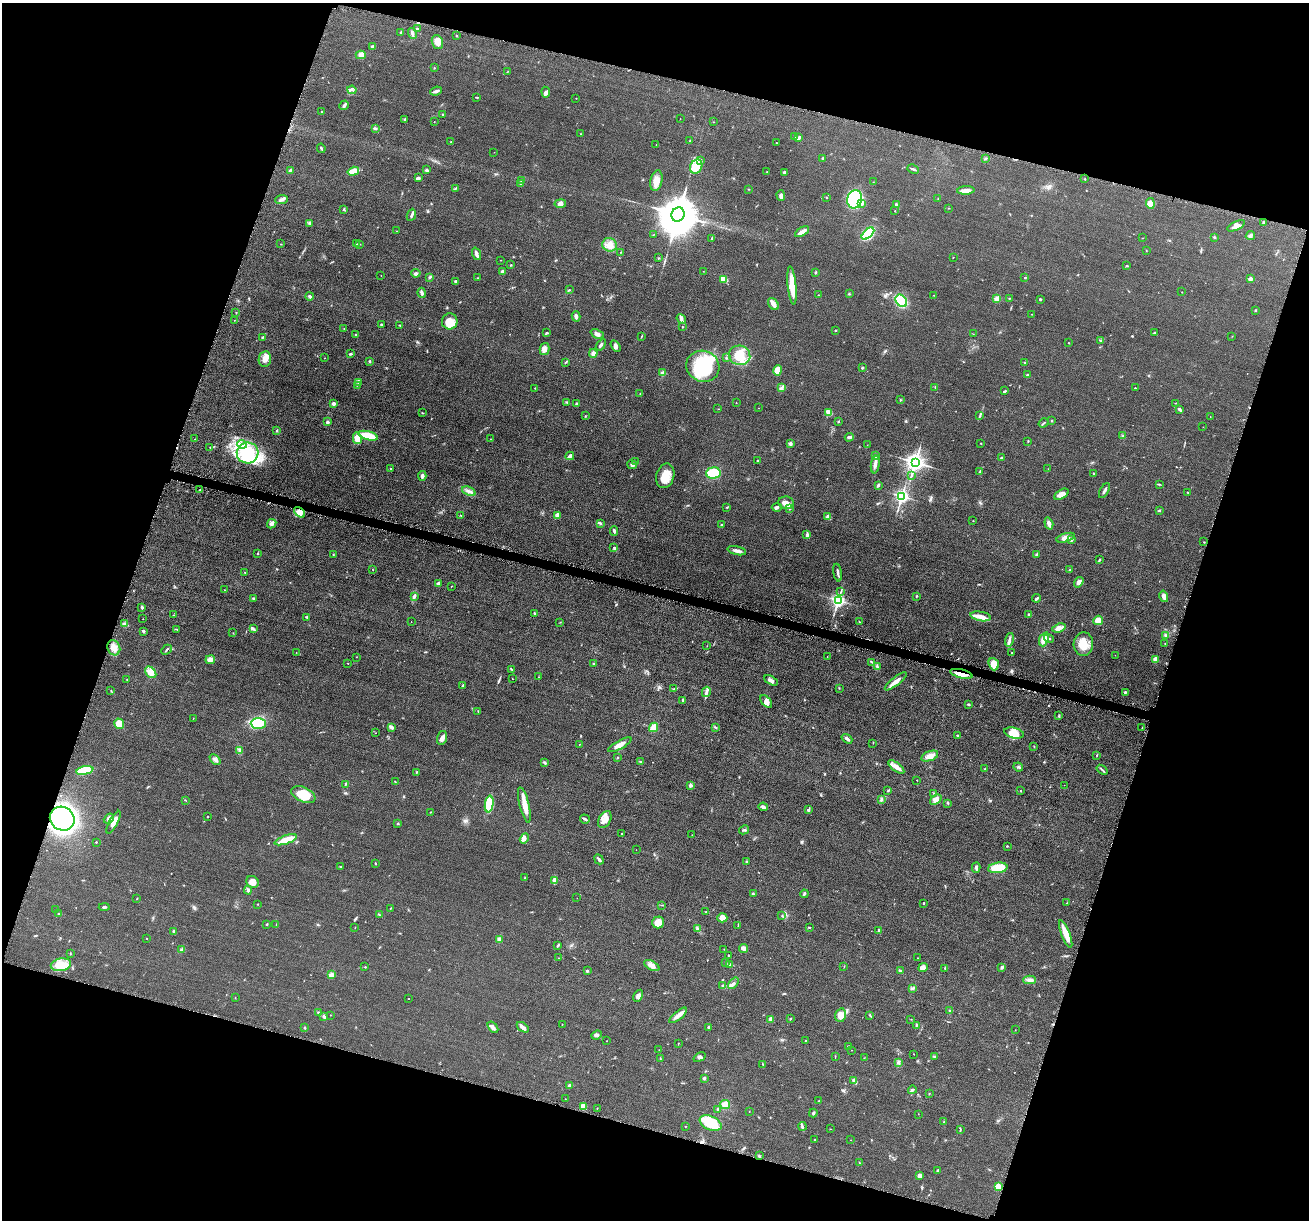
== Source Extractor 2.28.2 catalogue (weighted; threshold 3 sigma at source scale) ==
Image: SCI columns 16-5240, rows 138-5009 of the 5255 x 5272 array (HDU 1 of 3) = the unmasked area's bounding box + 8 px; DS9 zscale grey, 4 x 4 block average (1 PNG px = mean of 4 x 4 image px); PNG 1311 x 1222 px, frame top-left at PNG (2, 3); each listed source drawn as its Kron ellipse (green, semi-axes under 4 px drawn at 4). Shown black and unused: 35% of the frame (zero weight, under 4 of 8 exposures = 1% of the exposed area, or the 3 px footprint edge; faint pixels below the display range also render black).
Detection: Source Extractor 2.28.2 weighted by HDU 2 'WHT'. Background 0.0528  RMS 0.0086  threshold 0.035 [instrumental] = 3 sigma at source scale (4.09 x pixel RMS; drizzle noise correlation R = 1.36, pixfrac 0.8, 0.05/0.05 arcsec/px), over >= 5 px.
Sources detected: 535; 1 too faint to see at this stretch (4 x 4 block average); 3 inside a brighter object's white glare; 4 cosmic-ray / hot-pixel residue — neither listed nor drawn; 7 coinciding with a brighter row at this scale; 22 inside a brighter listed object's ellipse — not listed separately; the other 498 listed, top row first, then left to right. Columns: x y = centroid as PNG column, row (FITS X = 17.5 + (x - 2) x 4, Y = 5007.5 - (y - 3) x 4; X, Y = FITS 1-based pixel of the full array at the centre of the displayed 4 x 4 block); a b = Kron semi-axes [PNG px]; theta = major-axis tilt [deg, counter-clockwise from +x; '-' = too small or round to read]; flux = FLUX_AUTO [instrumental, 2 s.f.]
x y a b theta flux
417 29 2 2 - 7.6
401 32 3 2 - 7.3
412 34 6 2 -73 11
456 36 2 2 - 3
437 42 7 5 -71 35
373 47 3 3 - 9.3
361 55 5 3 - 21
434 68 2 2 - 2.3
507 72 3 2 - 1.8
352 90 4 2 - 6.4
436 91 6 2 21 15
546 92 5 3 - 9.8
477 97 4 2 - 3.5
576 98 2 2 - 2.1
344 105 5 3 - 12
321 112 2 2 - 2.5
443 114 2 2 - 3.5
405 119 3 2 - 5.5
680 119 2 2 - 1.2
434 122 2 2 - 1.5
713 122 2 2 - 1.3
375 128 2 2 - 2.5
581 134 2 2 - 2.5
795 136 3 2 - 10
799 138 4 2 - 11
690 141 2 2 - 2.9
451 142 2 2 - 1.8
776 143 2 2 - 1.2
656 145 2 2 - 1.7
321 148 5 2 - 6.2
494 152 2 2 - 0.78
823 158 2 2 - 15
985 158 3 2 - 4.2
701 161 2 2 - 4.1
696 167 7 5 58 66
913 169 6 2 -26 7.8
290 170 4 2 - 8.1
427 170 2 2 - 38
353 171 6 3 17 77
767 171 2 2 - 4.1
784 172 2 2 - 26
418 178 4 3 - 7.5
1085 179 2 2 - 2.6
521 180 3 2 - 2.6
656 181 10 6 77 38
873 182 2 2 - 1.4
521 184 3 2 - 11
455 188 3 2 - 3.8
748 189 2 2 - 2.1
966 190 8 3 3 32
781 195 5 4 - 12
826 197 2 2 - 2.4
282 199 6 3 5 12
855 199 9 7 73 370
938 199 2 2 - 1.1
1150 203 5 4 - 45
560 204 6 4 9 17
862 204 2 2 - 5.8
896 205 3 3 - 7.3
949 208 2 2 - 1.2
343 209 2 2 - 4.8
895 211 2 2 - 1.7
678 214 7 6 - 20000
411 215 6 2 66 9.9
1263 222 4 2 - 6.2
310 223 3 2 - 5.7
1236 226 9 3 25 23
396 231 2 2 - 2
802 232 8 2 31 31
868 234 7 4 43 260
653 235 2 2 - 1.8
1250 236 5 4 - 10
1214 237 3 2 - 4.8
1143 238 2 2 - 1.1
712 239 3 2 - 4.2
281 244 2 2 - 1.7
357 244 2 2 - 2.1
359 244 2 2 - 1.9
610 245 7 6 - 36
1146 251 2 2 - 1.3
621 252 2 2 - 1.7
476 254 6 2 -71 18
953 257 2 2 - 2.5
659 258 2 2 - 2.8
500 260 2 2 - 1.3
511 265 2 2 - 3.2
1127 265 3 2 - 3.3
502 271 2 2 - 43
703 271 2 2 - 0.84
815 272 3 2 - 3.2
416 273 5 2 - 7.3
381 275 2 2 - 1
430 277 4 2 - 5.3
477 278 2 2 - 1.4
1025 278 2 2 - 5.5
724 279 3 3 - 50
1250 279 2 2 - 61
455 281 4 2 - 5.6
792 285 19 4 -84 85
569 289 2 2 - 2.2
1182 292 2 2 - 1.5
422 293 5 2 - 15
849 294 3 2 - 3.7
818 295 2 2 - 1.4
934 295 2 2 - 1
309 296 4 3 - 6.8
1009 298 2 2 - 3.7
997 299 2 2 - 160
1040 299 2 2 - 4.3
901 301 7 5 -54 260
773 304 7 4 -53 23
1255 310 2 2 - 4.1
236 312 2 2 - 1.3
1031 314 2 2 - 1.3
576 316 5 3 - 11
681 319 5 3 - 11
234 320 2 2 - 1.2
450 321 8 7 - 60
381 324 2 2 - 4.7
400 325 3 2 - 4.2
682 327 2 2 - 2.9
344 328 2 2 - 1.6
835 330 2 2 - 3
1154 332 2 2 - 2.4
547 333 4 2 - 4.4
597 334 7 3 -23 16
973 334 2 2 - 1.5
356 335 2 2 - 6.2
641 336 3 2 - 3
1232 336 2 2 - 0.95
262 337 2 2 - 3.4
1101 341 2 2 - 2.8
1069 343 2 2 - 1.3
601 345 6 2 54 12
615 346 6 3 -57 15
545 349 6 5 - 21
593 353 4 3 - 20
350 354 3 2 - 6.4
740 355 11 9 -15 110
324 358 2 2 - 1.3
726 358 2 2 - 2.8
265 359 8 6 82 31
370 361 2 2 - 18
565 363 2 2 - 1.9
1025 363 2 2 - 4.9
703 366 17 15 -26 280
862 368 3 2 - 5.2
778 370 5 4 - 61
663 373 2 2 - 73
1027 375 3 2 - 4.9
358 383 2 2 - 3.2
357 385 3 2 - 3.1
935 387 2 2 - 2.9
535 388 2 2 - 1.9
782 388 2 2 - 2.5
1135 388 2 2 - 2.8
1005 391 4 2 - 5.2
640 394 2 2 - 1.8
900 400 2 2 - 1.7
567 402 3 2 - 3
334 403 2 2 - 49
576 403 3 2 - 4.5
736 403 2 2 - 1.5
1176 403 2 2 - 1.7
758 408 2 2 - 1
718 409 2 2 - 1.2
1180 409 4 3 - 6.5
829 412 4 2 - 44
422 413 2 2 - 2
980 415 2 2 - 2.4
585 416 2 2 - 1.5
1210 416 2 2 - 1
838 421 2 2 - 4.5
1052 421 2 2 - 5.9
327 422 2 2 - 37
1044 423 5 2 - 4.7
1203 427 2 2 - 1.3
277 430 3 2 - 4.4
368 436 10 4 -15 130
1123 436 2 2 - 2.8
849 437 4 3 - 9.3
357 438 6 4 -76 47
195 439 2 2 - 3
490 439 2 2 - 1.4
1028 441 2 2 - 2.6
790 443 2 2 - 46
981 443 2 2 - 2.3
242 444 5 2 - 12
867 445 2 2 - 1.1
210 447 2 2 - 1.3
248 453 11 10 - 220
570 456 4 3 - 14
875 456 2 2 - 34
1001 458 3 2 - 4.5
757 460 2 2 - 1.9
635 462 2 2 - 2.6
915 462 3 3 - 3100
632 465 5 4 - 13
875 465 9 4 80 19
390 469 2 2 - 2.2
1048 469 2 2 - 0.94
980 471 4 2 - 3.4
713 473 7 5 4 140
1094 474 2 2 - 7.9
912 475 3 2 - 2.9
422 476 5 4 - 12
665 476 12 9 76 76
1159 484 2 2 - 1.9
878 485 3 2 - 11
200 490 2 2 - 3
1104 490 8 2 61 11
469 491 7 3 -24 17
1188 492 2 2 - 4.1
1061 494 8 4 31 32
902 496 2 2 - 1500
786 503 8 6 -9 35
727 507 3 2 - 2.7
777 507 5 3 - 11
789 509 2 2 - 2.9
1159 510 3 2 - 3.9
300 512 6 4 -41 28
460 515 2 2 - 2.2
558 515 3 2 - 7
828 517 4 2 - 8
973 521 2 2 - 1.2
600 523 4 2 - 7.4
272 524 5 4 - 16
721 524 2 2 - 4.1
1049 524 6 3 -72 22
614 531 4 3 - 6.8
807 534 2 2 - 4.4
1066 538 9 4 16 34
1072 540 4 2 - 5.4
1204 542 2 2 - 2.3
613 547 2 2 - 2.4
737 551 9 3 -13 17
257 553 2 2 - 3.9
333 554 2 2 - 1.9
1037 555 3 2 - 14
1099 560 3 2 - 4
373 570 2 2 - 1.5
1070 570 2 2 - 3.1
245 573 2 2 - 2.3
838 573 9 2 -79 14
1079 582 6 4 54 17
438 583 3 3 - 6.7
451 586 2 2 - 1.7
224 590 2 2 - 1.4
841 591 3 2 - 3.3
414 596 4 3 - 9.2
917 596 2 2 - 3.5
1164 596 6 3 -75 21
253 598 3 2 - 5
1036 598 4 2 - 10
838 600 3 2 - 1300
142 607 3 2 - 8.4
535 613 3 2 - 5.9
173 615 2 2 - 2
1029 615 3 2 - 10
981 616 10 4 -11 35
307 617 3 2 - 5.1
143 619 2 2 - 1.4
1098 620 5 5 - 52
411 621 2 2 - 0.86
560 622 2 2 - 1.4
859 622 3 2 - 2.7
124 624 4 3 - 13
1059 628 7 4 17 25
253 629 4 2 - 6.1
177 630 2 2 - 1.6
143 631 2 2 - 12
233 633 2 2 - 1.3
1166 635 3 3 - 7.2
1049 638 5 2 - 5.1
1044 639 7 4 69 45
1009 640 7 3 74 14
1165 643 2 2 - 1.3
1083 644 12 9 86 66
707 646 2 2 - 1.4
114 648 8 6 -69 33
166 650 6 2 46 5.8
296 652 2 2 - 1.2
1012 653 2 2 - 2.1
1115 655 2 2 - 0.98
827 656 2 2 - 1.8
356 657 2 2 - 1.2
1155 659 4 3 - 30
210 660 4 3 - 31
872 662 3 2 - 4.2
348 663 2 2 - 2.4
593 664 2 2 - 3.6
994 664 6 5 - 54
877 667 4 2 - 6.7
512 669 4 2 - 3.8
151 672 6 4 -46 42
961 674 11 3 -14 48
539 677 2 2 - 1.7
127 679 2 2 - 1.6
512 679 2 2 - 1.6
771 680 7 3 -30 17
896 681 13 3 38 32
462 686 2 2 - 2.2
839 688 2 2 - 2
674 689 3 2 - 3.5
111 691 2 2 - 2
706 692 5 3 - 14
1125 692 3 2 - 6.8
683 700 4 2 - 6.3
766 702 7 4 -52 22
968 704 3 2 - 5
478 711 2 2 - 2.2
1059 716 3 2 - 4.5
193 718 2 2 - 1.2
258 723 7 5 0 190
119 724 5 4 - 47
391 727 3 2 - 24
653 727 5 4 - 48
715 727 4 2 - 4.4
1142 728 2 2 - 1.4
376 733 2 2 - 1.2
1014 733 10 5 -14 80
957 735 3 2 - 3.2
442 738 7 5 74 18
847 739 6 2 -37 16
873 743 2 2 - 1.5
579 744 2 2 - 1.7
620 745 13 4 28 33
1034 747 2 2 - 1.6
239 750 4 2 - 5.9
1097 755 2 2 - 2.6
930 756 9 5 20 36
618 757 3 2 - 3.1
215 760 6 3 -44 16
641 762 3 2 - 3.9
545 763 3 2 - 7.6
896 767 9 4 -38 28
1018 767 5 2 - 5.6
985 768 2 2 - 2.7
85 770 8 4 12 160
1102 770 6 2 -37 6.6
416 772 3 2 - 2.7
917 780 2 2 - 2.8
395 782 2 2 - 2.5
345 784 4 2 - 3.5
691 785 2 2 - 49
1064 785 2 2 - 1
888 791 4 2 - 4.5
1021 791 2 2 - 2.7
933 793 2 2 - 1.8
303 795 12 7 -24 120
185 800 2 2 - 1.6
881 800 2 2 - 2.3
936 800 6 4 38 29
948 803 3 2 - 4.9
489 804 8 4 82 230
524 805 18 4 -76 49
763 807 5 3 - 12
808 810 3 2 - 11
430 812 2 2 - 2.2
207 817 2 2 - 2.5
62 819 13 11 -39 1300
109 819 5 3 - 19
585 819 5 2 - 9.5
605 819 9 6 63 30
113 822 13 3 62 37
398 824 2 2 - 18
744 830 5 2 - 5.7
622 834 3 2 - 2.6
692 835 2 2 - 1
524 838 5 4 - 14
286 840 12 3 19 82
96 842 2 2 - 5.4
1007 846 2 2 - 3.7
636 850 2 2 - 1.1
599 859 5 2 - 12
746 861 2 2 - 3.2
375 863 2 2 - 3.2
341 866 3 2 - 2.4
976 868 5 2 - 11
998 868 10 5 8 140
525 878 2 2 - 2.6
554 880 4 2 - 36
253 882 6 5 - 34
248 890 4 2 - 6.1
753 894 3 2 - 6.5
804 894 4 2 - 5.5
577 898 2 2 - 1
137 899 2 2 - 2.4
924 903 2 2 - 9.9
1067 903 2 2 - 2.2
258 904 2 2 - 1.5
662 905 3 2 - 1.8
104 907 5 2 - 7.3
390 908 2 2 - 1.9
56 910 2 2 - 4.4
706 912 2 2 - 2.1
59 914 2 2 - 2.8
379 914 4 2 - 3
782 916 2 2 - 1.5
722 918 5 4 - 35
658 922 6 5 - 49
267 924 2 2 - 3
276 925 2 2 - 1.3
738 926 2 2 - 2.9
809 927 3 2 - 3.4
355 928 2 2 - 1.3
697 929 2 2 - 2.4
879 930 3 2 - 5.9
174 931 3 2 - 4.8
1066 934 15 4 -69 56
147 938 2 2 - 2.1
499 940 3 2 - 26
558 945 4 2 - 6.1
744 948 4 3 - 26
724 949 2 2 - 1.5
182 950 4 3 - 9.8
70 954 2 2 - 2.9
729 955 2 2 - 4
558 958 2 2 - 1.3
917 958 2 2 - 1.2
726 963 3 2 - 4.1
61 965 10 6 10 110
730 965 4 2 - 6.9
652 966 8 4 -28 27
365 967 2 2 - 6.9
844 967 2 2 - 1.4
1002 967 3 2 - 8.8
923 968 5 4 - 15
945 968 3 2 - 4
587 971 2 2 - 21
900 971 3 3 - 6
331 975 2 2 - 110
1030 980 6 3 -2 18
733 983 6 2 50 12
723 986 3 2 - 7.1
912 988 4 2 - 5.8
638 996 6 4 62 15
235 997 2 2 - 1.4
408 999 2 2 - 1.1
950 1011 3 2 - 5.3
318 1013 3 2 - 5.2
330 1015 2 2 - 1.1
678 1015 11 3 40 31
841 1015 7 5 75 52
870 1015 4 2 - 3.3
324 1017 2 2 - 15
771 1019 3 2 - 23
790 1019 2 2 - 3.6
911 1019 2 2 - 1.6
562 1024 2 2 - 2
916 1025 4 2 - 4.8
493 1027 7 2 -52 15
523 1027 7 3 -35 18
709 1027 2 2 - 4.8
304 1028 3 2 - 2.9
1015 1030 2 2 - 1.4
597 1035 5 3 - 9.3
805 1040 2 2 - 2.8
606 1041 2 2 - 1.1
678 1043 2 2 - 2
848 1046 3 2 - 3.2
659 1050 2 2 - 1.3
851 1050 2 2 - 1.1
914 1054 2 2 - 1.5
699 1057 6 2 34 9.2
835 1057 3 2 - 1.8
934 1057 4 2 - 6.2
864 1058 2 2 - 1.5
660 1059 2 2 - 2.3
898 1063 3 3 - 5.9
763 1065 3 2 - 3.2
704 1078 4 2 - 7
854 1080 4 3 - 9.3
569 1085 3 2 - 10
912 1090 4 2 - 8.7
929 1093 2 2 - 1.5
565 1099 2 2 - 1.4
819 1101 2 2 - 2.9
725 1105 5 4 - 34
583 1107 4 3 - 13
597 1108 2 2 - 1.7
718 1109 3 2 - 3.5
749 1111 2 2 - 2.3
813 1113 4 2 - 5.1
918 1114 2 2 - 0.95
944 1122 2 2 - 2.8
711 1123 11 6 -24 160
685 1126 2 2 - 1.9
802 1126 4 2 - 5.7
830 1129 2 2 - 1
960 1130 3 2 - 3
815 1139 2 2 - 2
851 1140 2 2 - 0.89
759 1156 3 2 - 5.8
859 1163 2 2 - 2.2
937 1171 3 2 - 4.8
920 1176 4 3 - 15
998 1186 2 2 - 210
Overlapping masked pixels (flux is a lower limit): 2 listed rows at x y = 961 674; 62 819
Diffuse or blended objects may show on this block-average render without a row.